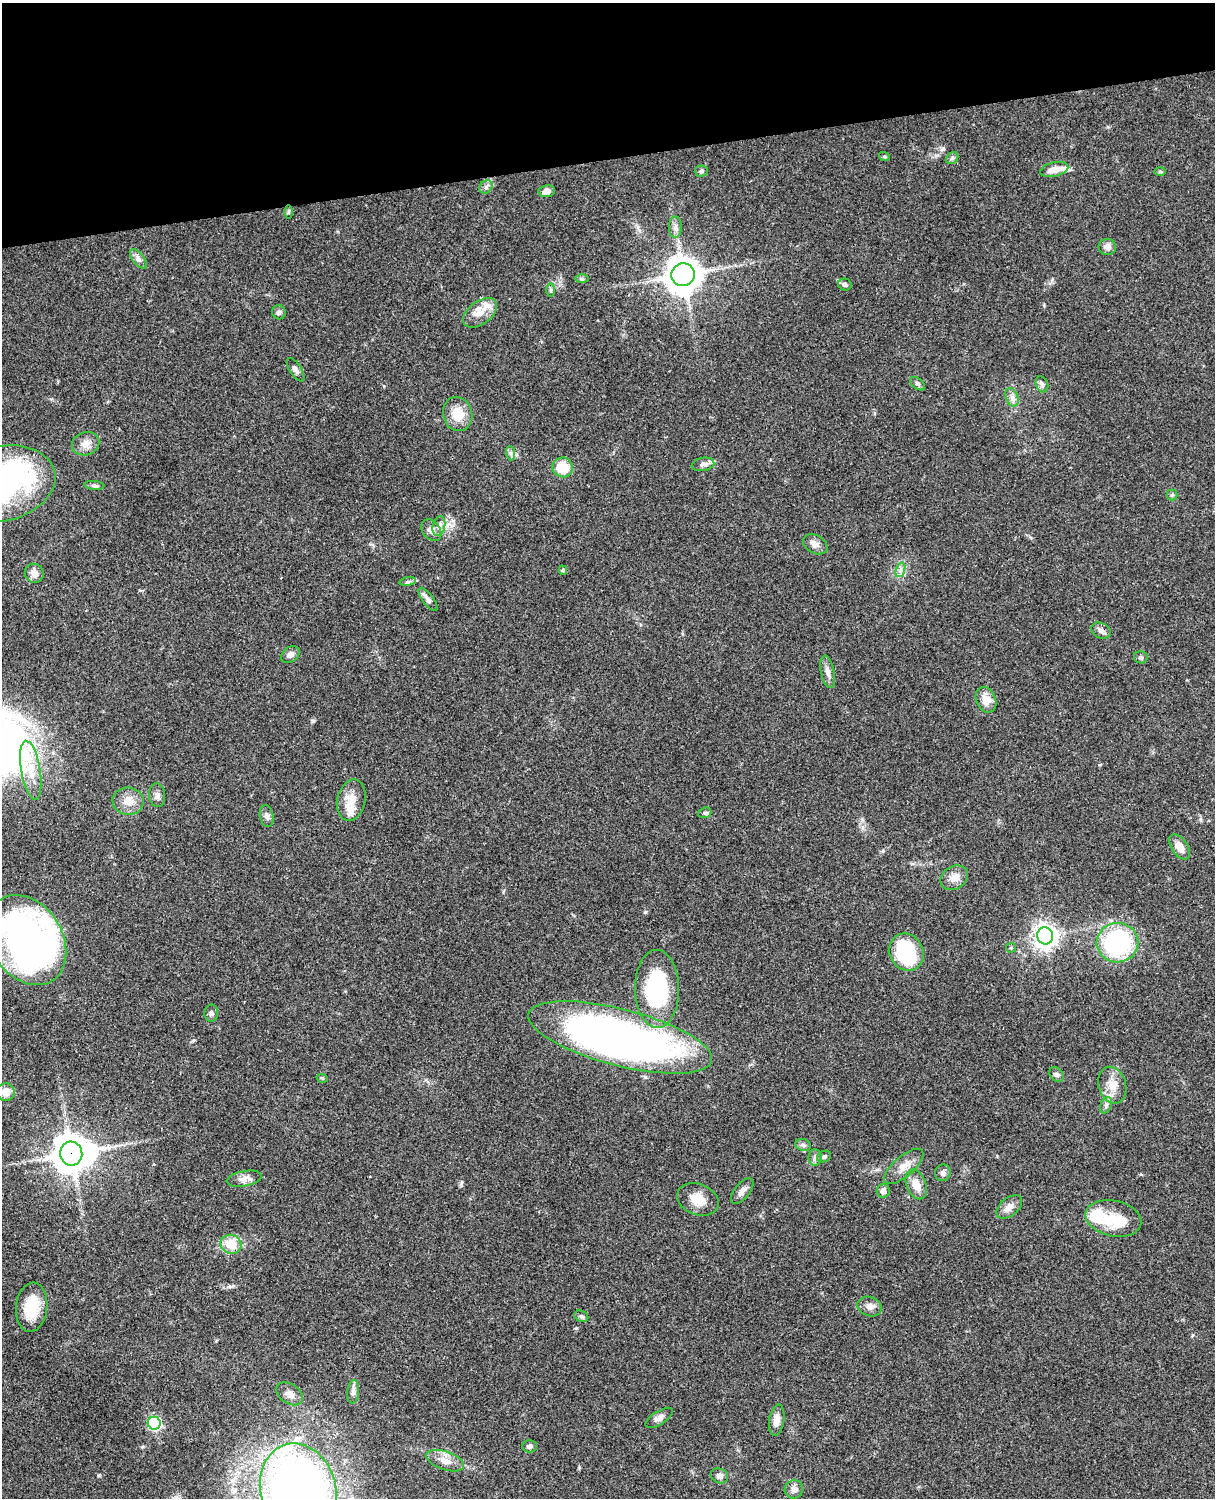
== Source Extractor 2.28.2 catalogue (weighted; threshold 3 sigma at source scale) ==
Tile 3 of 4 x 3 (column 3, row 1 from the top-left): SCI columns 2545-3757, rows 3268-4763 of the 5087 x 4926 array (HDU 1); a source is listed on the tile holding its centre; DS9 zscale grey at full resolution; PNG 1217 x 1500 px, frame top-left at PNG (2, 3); each listed source drawn as its Kron ellipse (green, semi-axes under 4 px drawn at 4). Shown black and unused: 10% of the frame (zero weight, under 3 of 4 exposures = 6% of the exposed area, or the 3 px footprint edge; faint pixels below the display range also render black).
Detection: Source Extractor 2.28.2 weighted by HDU 2 'WHT'; one run over the whole footprint, this tile lists its part. Background 0.0768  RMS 0.0058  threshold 0.0259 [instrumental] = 3 sigma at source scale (4.5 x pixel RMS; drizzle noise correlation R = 1.50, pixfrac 1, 0.05/0.05 arcsec/px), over >= 5 px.
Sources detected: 98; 5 inside a brighter object's white glare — neither listed nor drawn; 3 inside a brighter listed object's ellipse — not listed separately; the other 90 listed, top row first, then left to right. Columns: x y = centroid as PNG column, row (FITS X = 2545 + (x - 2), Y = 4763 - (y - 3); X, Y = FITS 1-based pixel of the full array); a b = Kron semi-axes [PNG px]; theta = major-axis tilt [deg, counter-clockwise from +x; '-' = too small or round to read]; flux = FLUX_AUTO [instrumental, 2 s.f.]
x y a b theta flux
884 157 6 3 -20 0.67
952 158 7 5 45 1.2
1054 169 14 7 13 5.4
701 171 6 5 - 1.1
1160 171 6 4 0 0.65
486 187 7 6 - 1.7
547 191 8 6 10 3.1
288 212 6 4 89 0.79
675 227 10 6 90 2.5
1107 247 9 8 - 3.2
138 259 11 5 -52 2.3
683 275 11 11 - 1000
582 279 7 4 0 0.93
845 285 7 6 - 1.3
551 290 7 4 90 1.1
279 312 7 6 - 1.7
480 313 19 11 37 7.8
296 370 13 5 -57 2.2
918 384 8 5 -38 1.2
1042 384 8 6 -69 1.7
1012 397 10 6 -67 2.5
458 414 17 14 -73 11
86 444 14 11 20 4.8
511 453 7 4 -89 1.4
703 464 11 6 11 2.5
563 467 10 10 - 14
2 484 54 37 13 130
94 485 10 4 -5 1.3
1172 495 5 5 - 0.85
439 526 10 6 75 2.6
431 530 12 8 -50 3.7
815 544 13 9 -27 3.2
563 570 4 4 - 0.96
900 570 7 4 71 1.8
34 573 10 9 - 4.1
408 582 8 4 8 1.2
428 599 14 5 -53 2.8
1101 631 10 7 -25 2.3
290 655 10 7 34 2.6
1141 657 7 6 - 1.1
828 672 16 6 -78 3.5
986 700 13 10 -68 6.6
31 770 30 9 -81 11
157 795 12 8 -84 2.5
351 800 21 14 78 8.6
128 801 15 13 -8 6.9
705 813 7 5 19 1.1
267 816 11 6 -77 2.4
1180 847 14 8 -55 5.5
954 878 14 11 32 5.3
1045 936 8 8 - 440
26 940 48 36 -58 280
1117 943 21 19 9 74
1011 948 5 5 - 0.73
907 952 19 16 -61 44
657 989 39 22 -89 61
211 1013 8 7 - 1.6
620 1037 94 28 -14 350
1057 1075 8 6 -45 1.5
322 1078 6 3 -17 0.62
1112 1085 19 13 -74 7.7
6 1092 9 8 - 6.5
1106 1105 8 5 66 1.5
803 1145 8 6 -15 1.5
71 1154 12 11 - 1000
815 1157 8 6 90 1.7
824 1157 7 5 23 1.4
904 1166 24 10 41 6.7
943 1173 8 7 - 1.8
244 1179 17 7 10 3.7
916 1184 15 10 -67 7.2
742 1191 15 7 51 3.1
883 1191 7 6 - 3.1
698 1199 21 15 -21 9
1009 1207 15 9 40 4.4
1113 1218 28 18 -12 14
231 1244 11 9 -23 11
870 1306 12 9 -17 3.3
32 1307 25 15 84 16
581 1316 7 5 -29 1.3
353 1392 12 6 85 2.2
289 1394 15 9 -33 3.6
659 1418 15 6 32 2.9
777 1420 16 7 81 4.8
154 1423 6 6 - 85
530 1446 7 6 - 1.8
445 1461 20 9 -19 6
719 1476 9 7 -24 2.5
794 1489 9 9 - 2.8
298 1490 47 38 -74 490
Overlapping masked pixels (flux is a lower limit): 1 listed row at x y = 71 1154
Isophote crosses this tile's border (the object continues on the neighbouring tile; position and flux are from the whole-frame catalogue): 3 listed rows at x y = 2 484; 26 940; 298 1490
Unlisted compact peaks at least as high as the median listed source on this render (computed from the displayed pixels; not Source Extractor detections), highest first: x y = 943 149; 313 721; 98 1475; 193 1040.